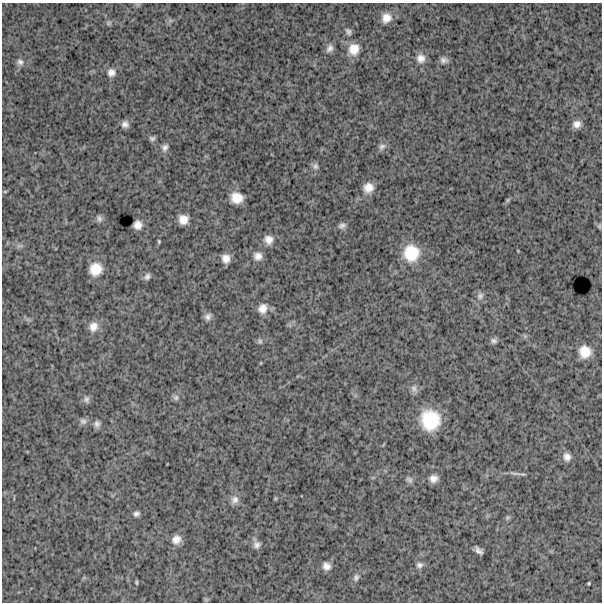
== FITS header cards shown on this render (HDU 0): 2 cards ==
NAXIS1  =                  600
NAXIS2  =                  600

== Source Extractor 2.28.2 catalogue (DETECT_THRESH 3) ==
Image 600 x 600 px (HDU 0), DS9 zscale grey, 1 PNG px = 1 image px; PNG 604 x 604 px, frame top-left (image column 1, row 600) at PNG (2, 3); no overlay
Background 1630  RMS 250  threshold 757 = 3 sigma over >= 5 px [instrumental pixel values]
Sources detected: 63; all 63 listed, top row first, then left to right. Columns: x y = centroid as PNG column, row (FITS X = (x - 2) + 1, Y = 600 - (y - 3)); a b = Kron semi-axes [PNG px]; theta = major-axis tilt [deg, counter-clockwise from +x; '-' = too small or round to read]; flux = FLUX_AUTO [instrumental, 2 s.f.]
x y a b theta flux
386 18 12 11 - 170000
108 23 8 6 2 34000
348 31 10 7 -57 53000
330 48 11 8 67 81000
354 49 14 13 - 230000
421 58 11 11 - 130000
444 60 8 6 -18 66000
20 62 9 8 - 69000
111 72 10 10 - 110000
125 124 8 7 - 79000
577 124 9 8 - 100000
152 138 7 6 - 43000
382 147 10 8 28 72000
165 148 10 8 63 75000
315 166 9 8 - 61000
368 188 12 11 - 180000
5 192 5 3 - 16000
237 198 12 10 -16 250000
508 200 7 5 60 26000
99 218 9 7 -72 57000
183 219 9 8 - 170000
138 225 8 7 - 120000
342 225 9 7 18 61000
599 226 6 5 - 25000
268 240 11 10 - 130000
159 241 5 3 - 20000
19 246 9 3 -5 36000
411 253 20 18 -85 540000
258 256 11 10 - 110000
226 258 8 7 - 130000
96 269 13 12 - 280000
147 276 9 7 53 60000
480 296 10 9 - 77000
263 308 13 11 62 160000
208 316 10 8 54 73000
93 327 13 11 67 160000
525 336 6 5 - 28000
260 341 8 7 - 41000
494 341 9 7 -11 53000
585 352 13 12 - 260000
414 389 12 9 -69 76000
176 397 8 7 - 52000
86 399 10 8 -82 61000
430 420 18 17 - 730000
83 421 9 9 - 61000
97 424 9 8 - 66000
567 457 11 9 -71 110000
515 474 25 4 -11 72000
433 479 9 8 - 110000
409 480 9 7 -41 53000
275 498 6 4 45 17000
234 500 11 10 - 100000
136 514 8 6 17 52000
507 518 7 5 46 30000
176 539 10 9 - 140000
256 544 11 8 -71 85000
479 550 8 5 -43 70000
419 565 9 8 - 62000
326 566 9 8 - 100000
356 577 10 7 68 61000
136 582 5 3 - 23000
589 583 3 2 - 17000
206 599 7 4 0 19000